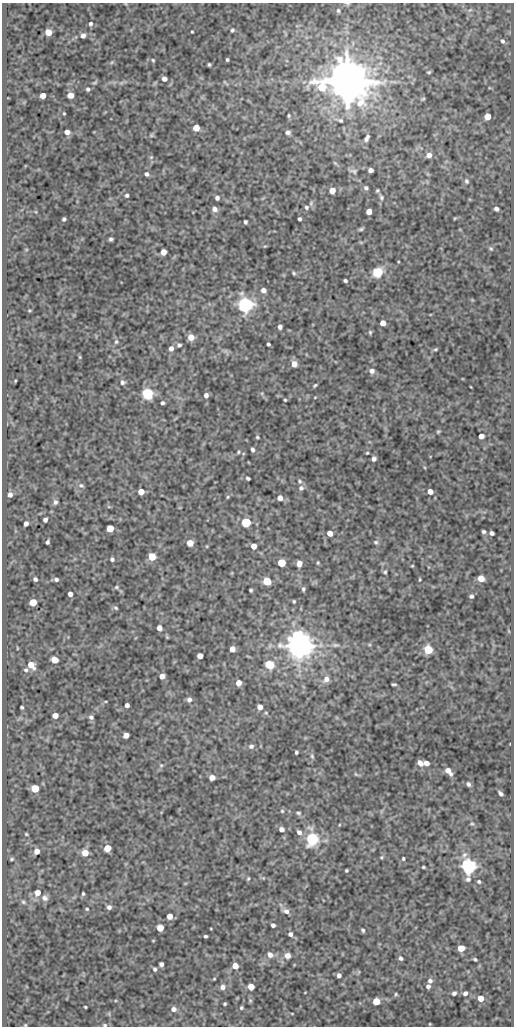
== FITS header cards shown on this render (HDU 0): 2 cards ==
NAXIS1  =                  512
NAXIS2  =                 1024

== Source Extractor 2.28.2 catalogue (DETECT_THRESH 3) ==
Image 512 x 1024 px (HDU 0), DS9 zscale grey, 1 PNG px = 1 image px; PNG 516 x 1028 px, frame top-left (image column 1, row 1024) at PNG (2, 3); no overlay
Background 76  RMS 0.49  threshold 1.48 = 3 sigma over >= 5 px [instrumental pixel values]
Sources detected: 221; all 221 listed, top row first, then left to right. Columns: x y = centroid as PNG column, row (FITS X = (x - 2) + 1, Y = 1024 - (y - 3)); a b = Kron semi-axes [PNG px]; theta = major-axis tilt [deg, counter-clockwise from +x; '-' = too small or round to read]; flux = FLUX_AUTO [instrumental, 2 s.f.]
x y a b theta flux
338 10 5 4 - 50
470 10 6 4 33 52
91 24 5 4 - 68
232 30 5 4 - 54
48 32 5 5 - 720
192 32 3 2 - 32
83 36 5 4 - 140
502 41 7 5 -62 82
153 60 4 4 - 38
227 60 3 3 - 48
112 62 6 4 19 44
209 64 4 3 - 45
429 72 4 3 - 38
164 79 5 5 - 150
347 81 13 11 -3 150000
95 82 8 3 30 44
121 83 7 4 18 63
225 83 10 3 -45 39
88 89 5 4 - 63
43 95 5 4 - 400
70 95 5 5 - 330
423 99 6 3 44 35
64 113 3 2 - 31
289 115 4 3 - 40
488 116 5 5 - 510
340 120 6 5 - 55
196 127 5 5 - 480
67 132 5 4 - 250
288 132 5 4 - 85
151 135 6 5 - 50
367 138 9 5 62 110
429 155 6 6 - 210
371 170 5 4 - 130
353 171 9 5 -19 74
147 174 5 5 - 93
466 181 7 6 - 80
366 188 5 5 - 71
332 190 5 5 - 420
377 190 5 4 - 44
127 195 4 4 - 67
381 197 7 5 -57 75
217 198 4 4 - 94
311 203 7 4 66 66
306 207 5 5 - 73
215 209 6 5 - 150
496 209 4 4 - 100
369 212 5 5 - 300
455 218 6 3 18 33
64 219 4 4 - 66
299 219 3 3 - 61
245 222 4 3 - 59
361 229 7 4 20 57
111 239 4 4 - 67
265 246 5 3 - 29
491 248 6 5 - 49
163 252 5 4 - 340
378 272 5 5 - 4300
294 273 6 4 -42 53
345 281 4 3 - 63
263 290 5 5 - 180
245 304 6 6 - 15000
29 310 5 3 - 31
383 323 5 4 - 330
280 327 4 4 - 120
370 332 5 4 - 46
191 337 5 5 - 390
116 342 7 5 74 63
268 344 4 3 - 63
179 345 6 5 - 71
171 348 6 5 - 140
435 349 6 4 19 43
80 357 6 4 -89 35
294 364 5 5 - 320
372 371 6 5 - 140
15 381 4 2 - 29
122 382 6 6 - 89
315 385 5 3 - 42
147 393 5 5 - 4800
206 395 5 5 - 120
315 397 4 3 - 23
285 400 3 3 - 37
162 403 4 3 - 67
438 431 5 4 - 41
481 436 4 4 - 220
257 437 4 3 - 41
252 450 4 3 - 86
238 452 5 4 - 43
367 453 3 2 - 33
374 459 4 4 - 110
248 478 4 3 - 62
300 481 7 5 -54 64
81 485 7 6 - 79
301 488 7 6 - 100
141 492 5 5 - 390
430 492 5 4 - 270
10 495 5 4 - 130
228 497 5 3 - 36
280 498 5 5 - 190
55 502 6 5 - 86
45 520 4 4 - 100
246 522 5 5 - 2800
26 523 4 4 - 140
110 528 5 5 - 810
483 532 4 3 - 58
330 533 5 4 - 290
492 533 4 4 - 98
48 542 4 3 - 64
376 542 6 5 - 63
190 543 5 5 - 480
254 546 5 4 - 370
152 557 5 5 - 980
112 559 4 4 - 70
281 563 5 5 - 1300
299 563 5 4 - 250
318 563 5 3 - 35
385 572 5 4 - 45
481 578 5 5 - 420
35 579 4 4 - 79
56 579 4 4 - 76
420 580 5 3 - 34
267 581 5 5 - 1500
116 587 6 4 22 50
303 589 5 4 - 64
251 590 3 3 - 50
70 594 4 4 - 170
471 596 4 4 - 73
294 601 3 3 - 44
33 602 5 5 - 620
116 608 6 4 -19 51
159 628 5 4 - 230
335 645 10 5 0 110
299 646 7 7 - 64000
232 649 5 4 - 320
428 650 5 5 - 1800
200 656 5 5 - 370
54 660 5 5 - 760
31 665 7 5 -49 400
270 665 6 5 - 1900
26 670 6 5 - 67
162 676 5 5 - 220
326 679 9 7 51 200
238 683 5 4 - 330
394 684 5 2 - 46
189 700 6 6 - 110
127 705 4 4 - 130
22 707 3 3 - 50
260 707 5 5 - 230
55 715 5 4 - 300
91 717 6 6 - 96
126 735 5 4 - 270
251 746 7 6 - 94
296 752 4 3 - 55
312 756 8 5 -74 64
420 763 6 5 - 180
426 763 5 4 - 210
161 765 5 5 - 51
448 771 8 4 -48 230
356 774 6 4 -58 41
212 778 5 4 - 280
468 784 7 5 -65 79
35 788 5 5 - 1500
501 793 5 3 - 92
282 811 5 5 - 46
298 813 6 5 - 60
472 824 7 3 7 41
282 829 5 5 - 180
299 832 7 6 - 120
26 834 4 3 - 37
312 839 6 5 - 8700
107 848 5 5 - 780
37 851 5 5 - 220
85 853 5 5 - 590
464 855 9 7 62 140
381 857 5 4 - 42
12 859 3 2 - 38
403 859 4 3 - 41
468 866 6 6 - 16000
423 867 3 3 - 40
346 870 3 3 - 42
248 879 5 3 - 40
479 882 4 4 - 50
37 893 6 5 - 270
83 894 4 3 - 47
45 898 9 7 -23 130
23 902 6 5 - 50
109 907 5 5 - 110
87 909 4 4 - 37
286 911 8 6 -26 150
170 916 5 4 - 280
273 925 4 4 - 91
160 928 5 5 - 650
363 930 4 3 - 54
290 934 4 4 - 110
205 936 4 3 - 50
461 948 5 5 - 460
270 955 6 5 - 180
287 955 6 5 - 220
401 958 5 4 - 80
475 959 4 3 - 47
161 964 4 4 - 99
235 966 5 5 - 420
155 969 5 4 - 62
358 972 6 4 71 36
339 975 4 4 - 100
430 981 6 6 - 99
428 986 5 5 - 98
223 987 6 6 - 150
251 987 5 5 - 450
454 993 4 4 - 80
465 993 5 4 - 100
396 994 5 4 - 41
481 998 5 5 - 370
376 1001 5 5 - 930
225 1004 3 3 - 44
85 1007 3 2 - 34
241 1008 5 5 - 50
173 1009 6 6 - 160
109 1014 6 4 -73 45
292 1014 5 3 - 26
25 1025 3 3 - 26
105 1025 6 5 - 59
At the frame edge (FLAGS 8, measured only in part): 3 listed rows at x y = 338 10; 25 1025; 105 1025